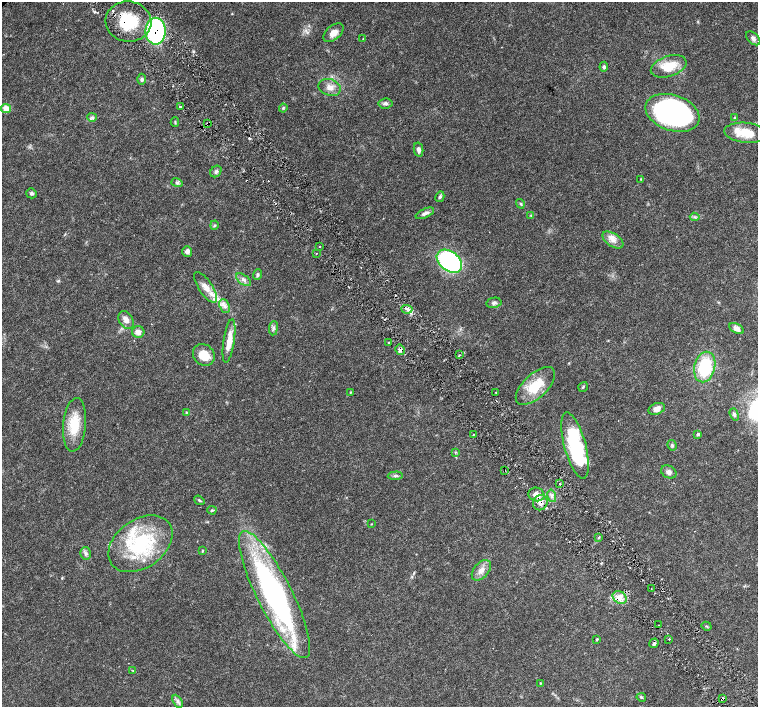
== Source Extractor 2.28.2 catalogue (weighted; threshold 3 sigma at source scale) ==
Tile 6 of 4 x 4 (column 2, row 2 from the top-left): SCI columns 1518-3028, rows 3031-4439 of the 6057 x 6002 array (HDU 1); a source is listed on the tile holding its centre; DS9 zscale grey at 2 x 2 block average (1 PNG px = mean of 2 x 2 image px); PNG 760 x 709 px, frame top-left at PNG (2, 2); each listed source drawn as its Kron ellipse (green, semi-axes under 4 px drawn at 4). Shown black and unused: <1% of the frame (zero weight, under 4 of 8 exposures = <1% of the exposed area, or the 3 px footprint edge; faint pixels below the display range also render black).
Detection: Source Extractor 2.28.2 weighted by HDU 2 'WHT'; one run over the whole footprint, this tile lists its part. Background 0.0161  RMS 0.0013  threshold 0.00541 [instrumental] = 3 sigma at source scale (4.09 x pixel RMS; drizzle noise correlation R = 1.36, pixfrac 0.8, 0.0396/0.0396 arcsec/px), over >= 5 px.
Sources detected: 101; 1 too faint to see at this stretch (2 x 2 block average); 4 cosmic-ray / hot-pixel residue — neither listed nor drawn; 4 inside a brighter listed object's ellipse — not listed separately; the other 92 listed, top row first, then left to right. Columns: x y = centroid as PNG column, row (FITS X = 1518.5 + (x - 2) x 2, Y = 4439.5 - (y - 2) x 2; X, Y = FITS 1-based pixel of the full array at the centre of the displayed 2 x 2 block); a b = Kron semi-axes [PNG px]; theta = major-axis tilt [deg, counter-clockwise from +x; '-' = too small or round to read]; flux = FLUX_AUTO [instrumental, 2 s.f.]
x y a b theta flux
128 22 23 20 -8 14
156 31 13 10 -90 40
333 33 12 7 41 2.2
753 38 8 5 -43 0.88
363 39 3 2 - 0.17
669 66 18 10 18 6.3
604 67 5 4 - 0.53
142 79 5 4 - 0.59
330 87 11 8 -17 2.3
385 103 7 5 7 0.77
180 107 2 2 - 0.64
283 108 4 3 - 0.33
6 109 5 4 - 4.4
673 113 28 17 -19 78
92 117 4 3 - 0.51
735 118 3 3 - 0.51
175 122 5 2 - 0.25
207 124 3 2 - 0.2
746 133 22 10 -6 6.2
419 150 7 4 -78 1.1
216 171 6 5 - 0.7
641 179 3 2 - 0.24
177 183 5 4 - 0.61
31 193 5 5 - 0.65
440 197 5 4 - 0.61
520 204 5 3 - 0.42
425 213 10 4 23 1.2
531 216 4 3 - 0.33
695 217 5 2 - 0.42
214 225 5 2 - 0.29
613 240 12 6 -34 2
320 247 2 2 - 0.22
187 251 5 5 - 1.3
316 254 2 2 - 0.13
449 261 14 9 -37 59
257 275 5 4 - 0.56
243 280 8 5 -36 0.96
205 287 18 7 -56 3.1
494 303 7 5 10 0.84
225 306 7 5 -67 1.2
407 309 5 3 - 0.71
126 320 9 7 -58 1.8
273 328 7 2 84 0.51
736 328 8 4 -29 1.5
138 332 6 6 - 1.7
229 341 22 5 81 4.2
388 343 2 2 - 0.17
400 350 5 4 - 1.1
204 355 11 10 - 4.7
459 355 3 2 - 0.32
705 367 15 10 77 15
535 386 24 12 43 8.9
583 387 5 2 - 0.31
350 392 3 2 - 0.2
496 392 2 2 - 0.23
657 409 8 5 21 2.1
186 412 3 2 - 0.23
734 414 6 4 -71 0.58
74 425 27 11 85 8.2
473 434 2 2 - 0.18
698 434 3 3 - 0.52
672 445 5 4 - 0.46
575 446 34 11 -75 30
455 452 4 2 - 0.21
504 470 2 2 - 0.2
669 472 8 6 -27 1.1
395 476 8 3 3 0.57
560 484 2 2 - 0.2
536 494 8 6 -15 2.3
552 496 6 4 -76 0.84
199 500 5 3 - 0.39
540 503 8 7 - 2
212 510 4 3 - 0.36
371 524 2 2 - 0.19
599 537 4 2 - 0.31
140 544 35 24 35 25
202 551 3 3 - 0.23
85 553 6 5 - 0.82
481 570 12 7 50 2.2
651 589 2 2 - 0.13
274 595 71 17 -63 81
620 597 7 6 - 1.9
659 625 2 2 - 0.13
707 626 5 2 - 0.28
597 639 3 3 - 0.34
669 639 2 2 - 0.55
654 643 5 3 - 0.69
133 671 4 2 - 0.23
540 683 4 2 - 0.19
641 697 5 3 - 0.36
722 698 2 2 - 1.1
178 701 7 4 -60 0.87
Overlapping masked pixels (flux is a lower limit): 8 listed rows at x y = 128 22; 156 31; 207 124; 400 350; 504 470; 540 503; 654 643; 722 698
Diffuse or blended objects may show on this block-average render without a row.